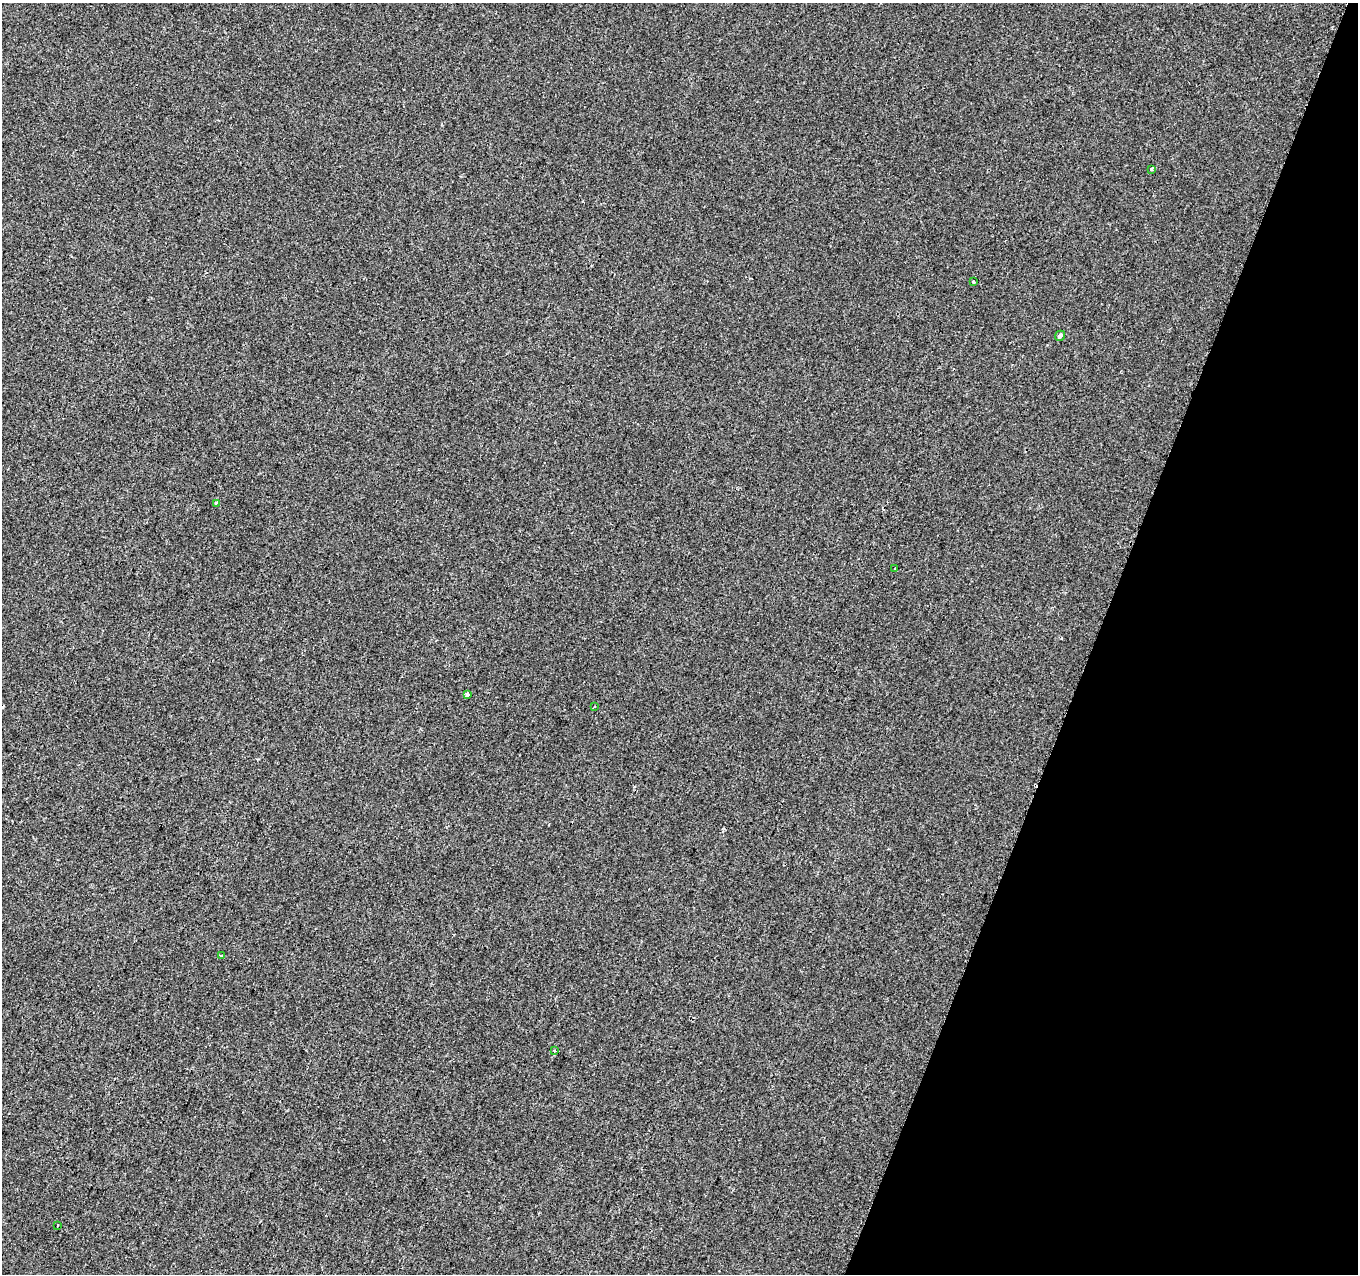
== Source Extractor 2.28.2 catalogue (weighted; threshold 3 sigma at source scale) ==
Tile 8 of 4 x 4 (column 4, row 2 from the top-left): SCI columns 4082-5437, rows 2827-4098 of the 5442 x 5593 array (HDU 1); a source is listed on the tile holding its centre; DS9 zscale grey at full resolution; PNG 1360 x 1276 px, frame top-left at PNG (2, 3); each listed source drawn as its Kron ellipse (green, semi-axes under 4 px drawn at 4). Shown black and unused: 19% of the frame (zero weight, under 2 of 3 exposures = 1% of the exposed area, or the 3 px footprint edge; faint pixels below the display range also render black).
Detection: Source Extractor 2.28.2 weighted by HDU 2 'WHT'; one run over the whole footprint, this tile lists its part. Background 8.55e-04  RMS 0.0049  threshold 0.0223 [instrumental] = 3 sigma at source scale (4.5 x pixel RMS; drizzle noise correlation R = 1.50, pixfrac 1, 0.0396/0.0396 arcsec/px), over >= 5 px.
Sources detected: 10; all 10 listed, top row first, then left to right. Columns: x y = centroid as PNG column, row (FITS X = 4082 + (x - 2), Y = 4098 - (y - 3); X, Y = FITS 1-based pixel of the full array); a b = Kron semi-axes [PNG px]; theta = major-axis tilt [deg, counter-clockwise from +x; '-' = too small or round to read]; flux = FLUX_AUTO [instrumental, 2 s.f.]
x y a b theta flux
1152 169 3 3 - 3.4
973 282 3 3 - 3.2
1060 336 5 4 - 1.3
216 503 3 3 - 2.7
895 568 3 3 - 1.4
467 695 4 3 - 1.9
594 707 3 2 - 0.52
221 956 3 3 - 14
554 1050 3 3 - 0.54
57 1225 3 3 - 0.78